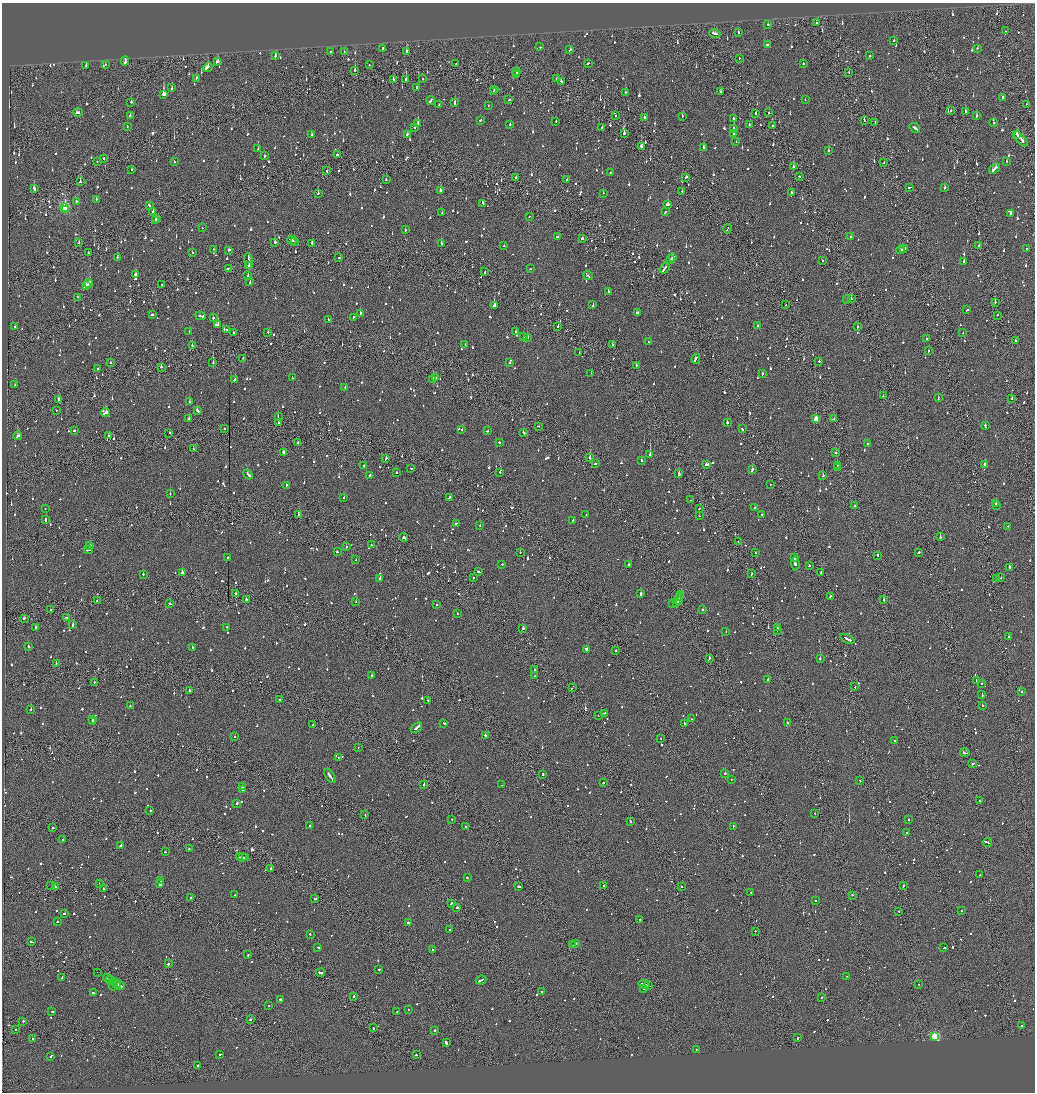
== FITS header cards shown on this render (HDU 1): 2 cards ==
NAXIS1  =                 2065
NAXIS2  =                 2180

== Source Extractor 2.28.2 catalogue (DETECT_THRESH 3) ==
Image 2065 x 2180 px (HDU 1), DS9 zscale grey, zoomed out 1/2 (1 PNG px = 2 x 2 image px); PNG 1037 x 1094 px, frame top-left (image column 1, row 2179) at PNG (2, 3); each listed source drawn as its Kron ellipse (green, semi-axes under 4 px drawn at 4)
Background -0.0883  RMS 0.063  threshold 0.188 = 3 sigma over >= 5 px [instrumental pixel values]
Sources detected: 1846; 108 cannot appear on this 1/2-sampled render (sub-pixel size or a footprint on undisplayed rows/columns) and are neither listed nor drawn; of the other 1738, the 500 brightest by FLUX_AUTO listed and drawn (1238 fainter detections omitted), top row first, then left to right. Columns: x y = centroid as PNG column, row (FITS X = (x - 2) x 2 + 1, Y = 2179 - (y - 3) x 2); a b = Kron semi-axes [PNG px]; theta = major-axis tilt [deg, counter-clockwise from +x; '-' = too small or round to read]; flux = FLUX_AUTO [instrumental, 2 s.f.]
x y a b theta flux
816 23 2 2 - 160
768 24 2 2 - 280
1005 31 2 1 - 170
715 33 5 2 - 170
738 33 2 2 - 100
893 41 2 2 - 70
767 45 3 2 - 100
540 47 2 2 - 150
383 48 2 2 - 210
978 48 3 2 - 82
570 50 3 2 - 110
406 51 2 2 - 550
330 52 2 2 - 180
344 52 2 2 - 92
275 56 3 2 - 85
869 56 2 2 - 120
739 58 2 1 - 120
125 61 4 2 - 300
217 62 3 2 - 200
588 63 3 2 - 74
803 63 2 2 - 600
106 64 2 2 - 91
456 64 2 1 - 87
86 65 3 2 - 120
369 65 2 1 - 72
208 67 5 2 - 390
355 70 2 2 - 470
516 72 4 2 - 230
849 72 2 1 - 85
517 75 2 1 - 200
196 79 4 2 - 140
393 79 2 2 - 98
406 79 2 2 - 110
423 79 2 2 - 78
557 79 2 1 - 540
561 81 2 2 - 110
172 88 2 2 - 130
416 88 3 2 - 110
495 90 2 1 - 81
493 91 2 1 - 190
625 92 2 2 - 520
721 92 2 2 - 80
163 94 3 2 - 5800
1003 97 3 2 - 150
431 100 4 2 - 150
509 100 2 2 - 230
805 100 2 2 - 73
131 102 2 2 - 74
455 103 3 2 - 130
1026 104 2 1 - 94
439 105 2 1 - 170
488 105 2 2 - 230
951 110 2 1 - 220
78 112 5 2 - 150
965 112 2 2 - 170
755 113 2 2 - 71
769 113 2 2 - 87
130 116 2 2 - 250
615 116 2 2 - 180
682 116 2 2 - 130
977 116 2 2 - 470
644 117 3 2 - 75
733 118 2 2 - 260
480 120 2 2 - 88
556 121 2 2 - 80
864 121 2 1 - 150
418 123 2 2 - 130
875 123 4 2 - 110
994 123 2 2 - 74
510 124 2 2 - 94
749 125 3 1 - 100
127 126 2 2 - 120
772 126 2 2 - 260
415 127 2 2 - 80
602 128 2 2 - 70
915 128 6 2 -37 300
733 129 4 2 - 350
624 133 2 2 - 330
733 133 3 2 - 220
312 134 3 2 - 89
407 134 2 2 - 74
1017 135 3 2 - 170
1021 139 9 2 -51 370
736 142 2 2 - 84
641 146 2 2 - 400
258 148 2 2 - 160
704 148 2 2 - 430
828 151 2 2 - 100
337 155 2 2 - 570
264 156 2 2 - 180
103 158 2 2 - 210
97 161 2 1 - 86
174 161 2 2 - 120
1007 161 2 2 - 85
884 162 2 1 - 110
793 167 2 2 - 110
994 169 6 2 37 230
132 170 2 2 - 87
327 171 3 2 - 110
610 173 2 1 - 73
799 176 2 2 - 110
686 177 3 2 - 130
516 178 2 1 - 530
386 180 2 2 - 100
567 180 2 2 - 86
80 182 2 2 - 140
909 187 3 1 - 140
944 187 3 2 - 83
34 189 3 2 - 180
440 191 2 2 - 500
682 192 2 2 - 72
792 192 3 2 - 130
318 193 2 2 - 79
603 193 2 1 - 97
96 199 2 2 - 180
76 201 2 2 - 84
483 203 4 2 - 170
667 204 3 2 - 240
149 206 3 2 - 150
65 207 4 3 - 1200
66 210 2 2 - 160
153 211 2 2 - 370
665 212 3 2 - 150
442 213 2 2 - 81
1010 213 4 2 - 180
529 216 2 2 - 77
156 219 3 2 - 150
155 220 2 1 - 140
202 228 2 2 - 80
728 229 5 1 - 160
405 230 2 2 - 100
558 236 3 2 - 130
850 237 2 2 - 110
582 238 3 2 - 540
292 240 5 2 - 260
275 242 2 2 - 170
294 242 3 2 - 150
79 243 2 2 - 170
312 243 2 2 - 350
441 243 2 2 - 130
979 245 2 2 - 79
504 246 2 2 - 79
213 249 2 2 - 100
903 249 3 1 - 120
1027 249 2 2 - 100
229 250 3 2 - 490
901 250 4 2 - 130
88 253 2 2 - 110
192 253 2 2 - 210
117 257 2 2 - 220
673 257 3 2 - 100
339 258 2 2 - 110
671 260 4 1 - 130
249 261 8 1 -81 480
822 261 2 1 - 150
964 261 2 2 - 270
249 266 2 2 - 170
228 268 2 2 - 440
664 268 6 2 54 210
530 269 2 2 - 120
484 272 2 2 - 76
136 275 3 2 - 220
588 275 5 2 - 110
248 276 3 2 - 210
250 282 3 2 - 130
88 283 5 2 - 730
86 285 4 2 - 640
162 285 2 1 - 73
608 291 3 2 - 130
77 297 2 2 - 250
847 299 2 2 - 79
851 299 2 2 - 110
995 302 2 2 - 160
593 305 3 2 - 120
786 305 2 1 - 73
494 306 2 2 - 1200
967 310 3 2 - 98
637 312 2 2 - 77
360 313 2 2 - 190
152 314 2 2 - 310
997 315 2 1 - 160
200 316 5 2 - 290
353 317 2 2 - 78
213 318 2 2 - 85
328 319 2 2 - 72
217 325 3 2 - 300
757 325 2 2 - 120
558 326 2 2 - 160
15 327 3 2 - 100
857 327 3 2 - 88
226 330 2 2 - 71
189 332 2 2 - 140
234 332 2 2 - 110
268 332 2 2 - 78
515 332 2 2 - 220
963 333 2 2 - 110
524 337 2 1 - 81
527 337 2 2 - 260
926 339 2 1 - 200
1015 340 2 2 - 99
648 342 2 2 - 110
465 345 2 2 - 92
612 345 3 2 - 110
192 346 2 1 - 150
928 351 2 2 - 93
579 353 2 1 - 110
243 358 2 1 - 83
696 359 5 2 - 130
819 361 2 2 - 250
110 362 2 2 - 89
213 363 2 1 - 370
510 363 2 2 - 100
636 365 2 2 - 190
161 367 2 2 - 170
98 369 2 2 - 350
591 373 2 1 - 120
762 374 2 2 - 340
292 378 2 2 - 73
435 378 3 2 - 100
234 379 3 2 - 180
433 379 2 1 - 98
15 385 2 2 - 100
345 387 2 2 - 150
883 396 2 2 - 72
938 398 3 2 - 160
1012 399 2 1 - 150
58 400 4 2 - 210
189 402 2 2 - 390
56 410 2 1 - 95
197 410 3 2 - 140
106 413 4 2 - 490
278 416 2 1 - 82
189 419 2 2 - 120
816 419 3 2 - 200
834 419 2 2 - 80
278 423 2 2 - 200
727 423 2 2 - 410
985 425 2 2 - 100
538 426 2 1 - 88
224 428 2 1 - 660
742 429 3 2 - 260
74 430 2 2 - 100
462 430 2 1 - 120
488 431 2 2 - 88
169 433 2 2 - 140
523 433 2 2 - 260
108 435 2 2 - 150
18 436 4 2 - 170
499 442 2 2 - 85
298 443 2 2 - 77
867 443 2 2 - 160
193 449 3 2 - 100
283 452 2 2 - 260
836 453 2 2 - 96
650 455 2 2 - 2800
590 458 2 2 - 480
386 459 3 2 - 86
641 460 2 2 - 120
595 464 3 2 - 83
707 465 4 2 - 230
837 465 2 2 - 150
984 465 2 2 - 280
364 466 2 2 - 80
411 468 2 2 - 81
837 468 2 1 - 160
752 469 3 2 - 400
397 472 2 2 - 120
500 472 2 2 - 220
679 474 2 2 - 440
248 475 5 2 - 180
370 475 3 2 - 100
823 476 2 2 - 83
770 484 2 2 - 72
286 485 3 2 - 86
170 494 2 2 - 79
344 497 2 2 - 190
450 497 3 2 - 110
691 500 2 2 - 77
995 503 2 2 - 180
996 505 2 1 - 83
854 506 2 2 - 94
754 507 2 2 - 72
45 508 2 2 - 77
699 508 2 1 - 290
298 514 3 2 - 720
586 515 2 2 - 87
762 515 2 2 - 140
699 516 2 1 - 70
46 520 3 2 - 370
573 520 2 2 - 77
456 523 3 2 - 110
480 525 2 2 - 230
1008 526 2 2 - 72
403 537 4 2 - 180
940 537 2 2 - 210
738 542 2 1 - 190
371 545 2 1 - 250
90 546 2 2 - 190
346 547 2 2 - 200
88 550 4 2 - 200
337 552 2 2 - 78
520 552 2 2 - 90
756 553 2 2 - 130
919 553 2 2 - 210
878 555 3 1 - 100
228 557 2 2 - 140
795 557 3 2 - 110
356 560 2 2 - 82
502 564 2 2 - 140
795 564 7 2 -85 370
629 565 2 2 - 85
809 565 2 2 - 170
1009 567 2 2 - 400
479 571 3 2 - 130
182 572 2 2 - 240
821 573 2 2 - 380
143 574 2 2 - 120
752 574 3 2 - 85
474 577 2 2 - 99
1001 578 2 1 - 110
380 579 2 2 - 340
997 579 2 1 - 110
235 594 3 1 - 110
641 594 2 2 - 430
681 594 3 1 - 93
680 596 2 1 - 90
830 596 3 2 - 91
246 599 2 2 - 150
679 599 5 2 - 200
884 600 2 2 - 440
97 601 2 2 - 150
356 602 2 1 - 140
673 603 4 1 - 100
677 603 3 2 - 150
170 604 2 2 - 94
437 604 2 2 - 70
50 610 2 1 - 87
703 610 2 2 - 410
457 613 2 2 - 76
67 617 2 1 - 140
24 618 3 2 - 96
73 625 3 2 - 150
36 627 2 2 - 110
227 627 2 2 - 81
523 628 2 2 - 260
777 628 2 2 - 270
777 630 2 1 - 90
726 632 2 2 - 210
1009 637 2 2 - 430
847 639 7 2 -24 290
28 647 2 2 - 130
192 647 3 2 - 97
587 650 3 2 - 820
616 651 2 2 - 95
709 659 4 1 - 170
820 659 2 1 - 480
56 664 2 2 - 110
534 669 2 1 - 70
372 675 2 2 - 130
535 676 2 2 - 190
768 679 2 2 - 140
976 680 3 2 - 100
95 682 2 1 - 74
982 683 2 2 - 180
572 687 3 1 - 150
855 687 2 1 - 78
189 690 2 2 - 78
1022 692 2 2 - 240
982 694 4 2 - 140
279 700 2 2 - 180
428 701 2 2 - 97
130 705 2 2 - 100
982 705 2 2 - 110
31 709 2 2 - 260
604 713 3 2 - 120
598 715 2 1 - 84
92 719 2 2 - 260
691 719 2 1 - 74
92 721 2 1 - 220
444 723 3 2 - 82
684 723 2 2 - 80
787 723 2 2 - 140
313 725 2 2 - 77
417 727 6 2 41 240
485 736 2 2 - 740
235 737 2 1 - 150
661 738 2 2 - 96
895 741 2 2 - 82
358 747 2 2 - 100
965 753 4 2 - 310
339 757 2 2 - 120
973 764 2 2 - 160
725 773 2 2 - 210
543 774 2 2 - 220
330 776 8 2 -57 420
731 780 2 2 - 130
860 781 2 2 - 71
603 783 2 2 - 160
424 784 2 2 - 310
502 785 2 2 - 160
242 786 2 2 - 97
243 790 2 2 - 150
979 801 2 2 - 230
237 803 2 2 - 180
150 811 2 2 - 87
815 814 2 1 - 82
365 815 2 2 - 83
452 819 2 1 - 140
908 820 2 2 - 72
631 821 3 2 - 120
309 825 2 2 - 100
733 826 2 2 - 170
465 827 2 2 - 170
53 828 3 2 - 93
906 833 2 2 - 80
63 839 3 2 - 71
987 842 4 2 - 400
120 846 2 2 - 180
189 848 3 2 - 71
165 852 2 2 - 140
239 856 3 2 - 110
243 857 2 2 - 190
245 857 3 2 - 470
271 868 2 2 - 200
980 875 2 2 - 91
467 878 2 2 - 93
161 881 3 2 - 1900
99 883 2 1 - 71
160 884 4 2 - 2200
604 885 2 2 - 530
51 886 2 1 - 82
518 886 3 2 - 97
681 886 2 2 - 140
903 886 2 2 - 500
55 887 2 1 - 230
103 889 2 2 - 93
751 892 2 2 - 100
235 895 2 2 - 120
852 895 2 1 - 210
191 897 2 2 - 77
315 899 2 2 - 200
816 900 2 2 - 83
451 903 3 2 - 82
457 907 2 2 - 540
899 911 2 2 - 200
961 911 2 2 - 110
64 913 3 2 - 120
640 919 2 2 - 80
57 922 2 2 - 89
408 923 2 2 - 720
450 930 2 2 - 160
755 931 2 1 - 150
310 934 2 2 - 97
31 942 3 2 - 140
575 944 3 2 - 230
573 945 2 1 - 82
318 947 3 2 - 140
944 948 2 2 - 74
432 949 2 2 - 150
248 955 2 2 - 77
169 964 2 2 - 330
379 969 2 2 - 110
97 972 2 2 - 280
321 973 4 2 - 210
846 976 2 2 - 79
62 978 3 2 - 130
107 978 4 1 - 230
110 980 4 1 - 230
481 980 5 2 - 190
115 983 6 2 -31 330
644 984 6 2 -19 270
919 984 2 1 - 72
113 985 5 2 - 86
120 985 5 2 - 240
648 985 4 2 - 210
643 988 2 2 - 90
93 992 3 2 - 77
542 992 2 2 - 100
354 996 2 2 - 120
822 997 2 1 - 86
280 999 2 2 - 160
268 1006 2 2 - 70
408 1009 2 2 - 110
52 1011 3 1 - 110
397 1011 2 2 - 71
251 1020 2 1 - 210
23 1021 3 2 - 170
1021 1026 2 2 - 71
373 1028 3 1 - 140
16 1029 2 2 - 110
435 1030 2 2 - 140
935 1036 3 3 - 1200
798 1038 3 2 - 71
33 1039 2 2 - 170
446 1043 3 2 - 500
697 1049 2 2 - 180
220 1055 2 1 - 160
416 1055 2 2 - 77
51 1056 3 2 - 100
198 1065 2 2 - 77
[1238 fainter detections neither listed nor drawn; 108 sub-pixel or undisplayed-footprint detections neither listed nor drawn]